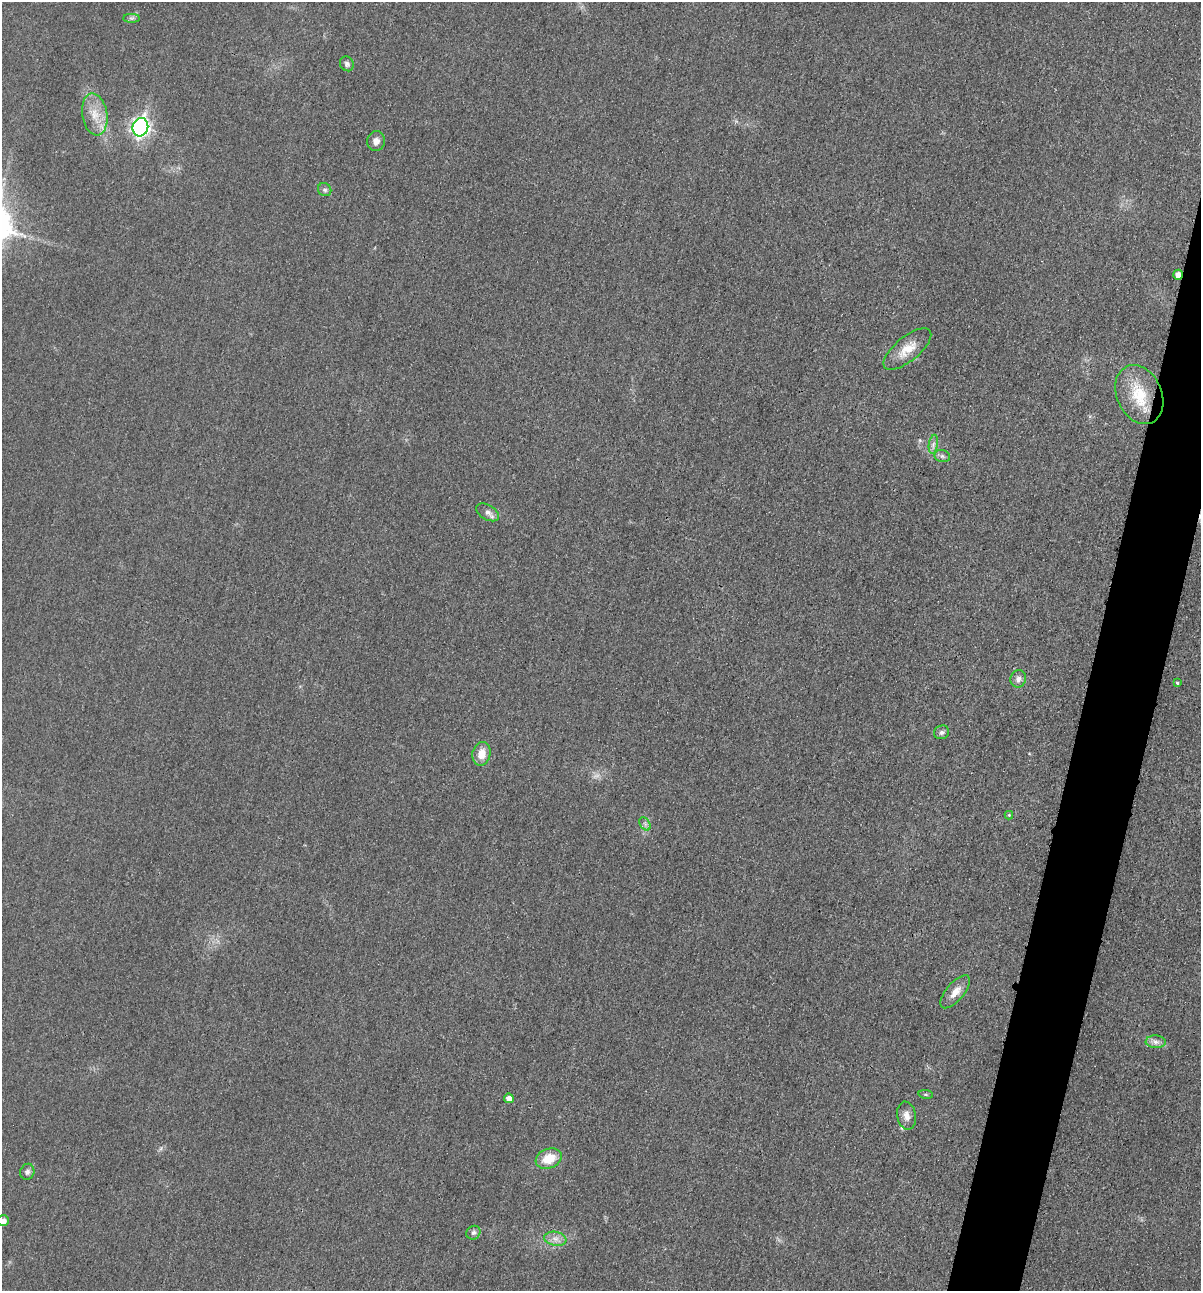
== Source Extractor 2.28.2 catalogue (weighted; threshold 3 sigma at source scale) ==
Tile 10 of 4 x 4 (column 2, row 3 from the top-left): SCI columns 1344-2542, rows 1308-2596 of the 5206 x 5195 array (HDU 1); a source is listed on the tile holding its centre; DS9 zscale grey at full resolution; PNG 1203 x 1293 px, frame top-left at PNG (2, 2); each listed source drawn as its Kron ellipse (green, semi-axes under 4 px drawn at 4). Shown black and unused: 4% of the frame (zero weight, under 3 of 4 exposures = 2% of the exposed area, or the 3 px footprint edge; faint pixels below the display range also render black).
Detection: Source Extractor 2.28.2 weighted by HDU 2 'WHT'; one run over the whole footprint, this tile lists its part. Background 0.0289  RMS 0.0059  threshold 0.0264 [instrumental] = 3 sigma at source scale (4.5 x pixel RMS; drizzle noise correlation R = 1.50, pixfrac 1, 0.05/0.05 arcsec/px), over >= 5 px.
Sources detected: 29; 1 too faint to see at this stretch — neither listed nor drawn; the other 28 listed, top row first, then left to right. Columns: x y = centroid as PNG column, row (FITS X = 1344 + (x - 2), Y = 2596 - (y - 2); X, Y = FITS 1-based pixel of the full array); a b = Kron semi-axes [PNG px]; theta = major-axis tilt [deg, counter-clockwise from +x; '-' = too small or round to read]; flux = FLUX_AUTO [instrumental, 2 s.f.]
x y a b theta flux
131 18 8 4 0 1.3
347 64 8 6 -57 1.7
95 114 21 12 -81 11
140 127 9 7 73 210
376 141 10 9 - 3.5
325 190 7 6 - 1.5
1178 275 5 5 - 4
907 349 29 12 39 11
1139 395 31 22 -65 24
933 444 9 4 81 2.2
942 456 8 6 -15 1.6
488 512 12 7 -30 3.1
1018 679 9 7 72 2.7
1177 683 4 4 - 0.84
942 732 8 6 25 1.8
481 754 12 9 78 7.5
1009 815 4 4 - 0.59
645 824 7 5 -57 1.5
955 992 20 9 50 6.1
1156 1042 10 6 -3 2.7
926 1094 7 4 -8 0.91
509 1098 5 4 - 4.3
906 1116 14 9 -80 4.4
549 1158 13 9 21 13
27 1172 8 7 - 2
3 1221 6 5 - 3.3
473 1233 7 6 - 1.7
555 1239 11 7 -10 3.5
Overlapping masked pixels (flux is a lower limit): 1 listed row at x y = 1178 275
Isophote crosses this tile's border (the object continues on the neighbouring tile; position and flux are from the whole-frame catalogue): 1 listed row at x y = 3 1221